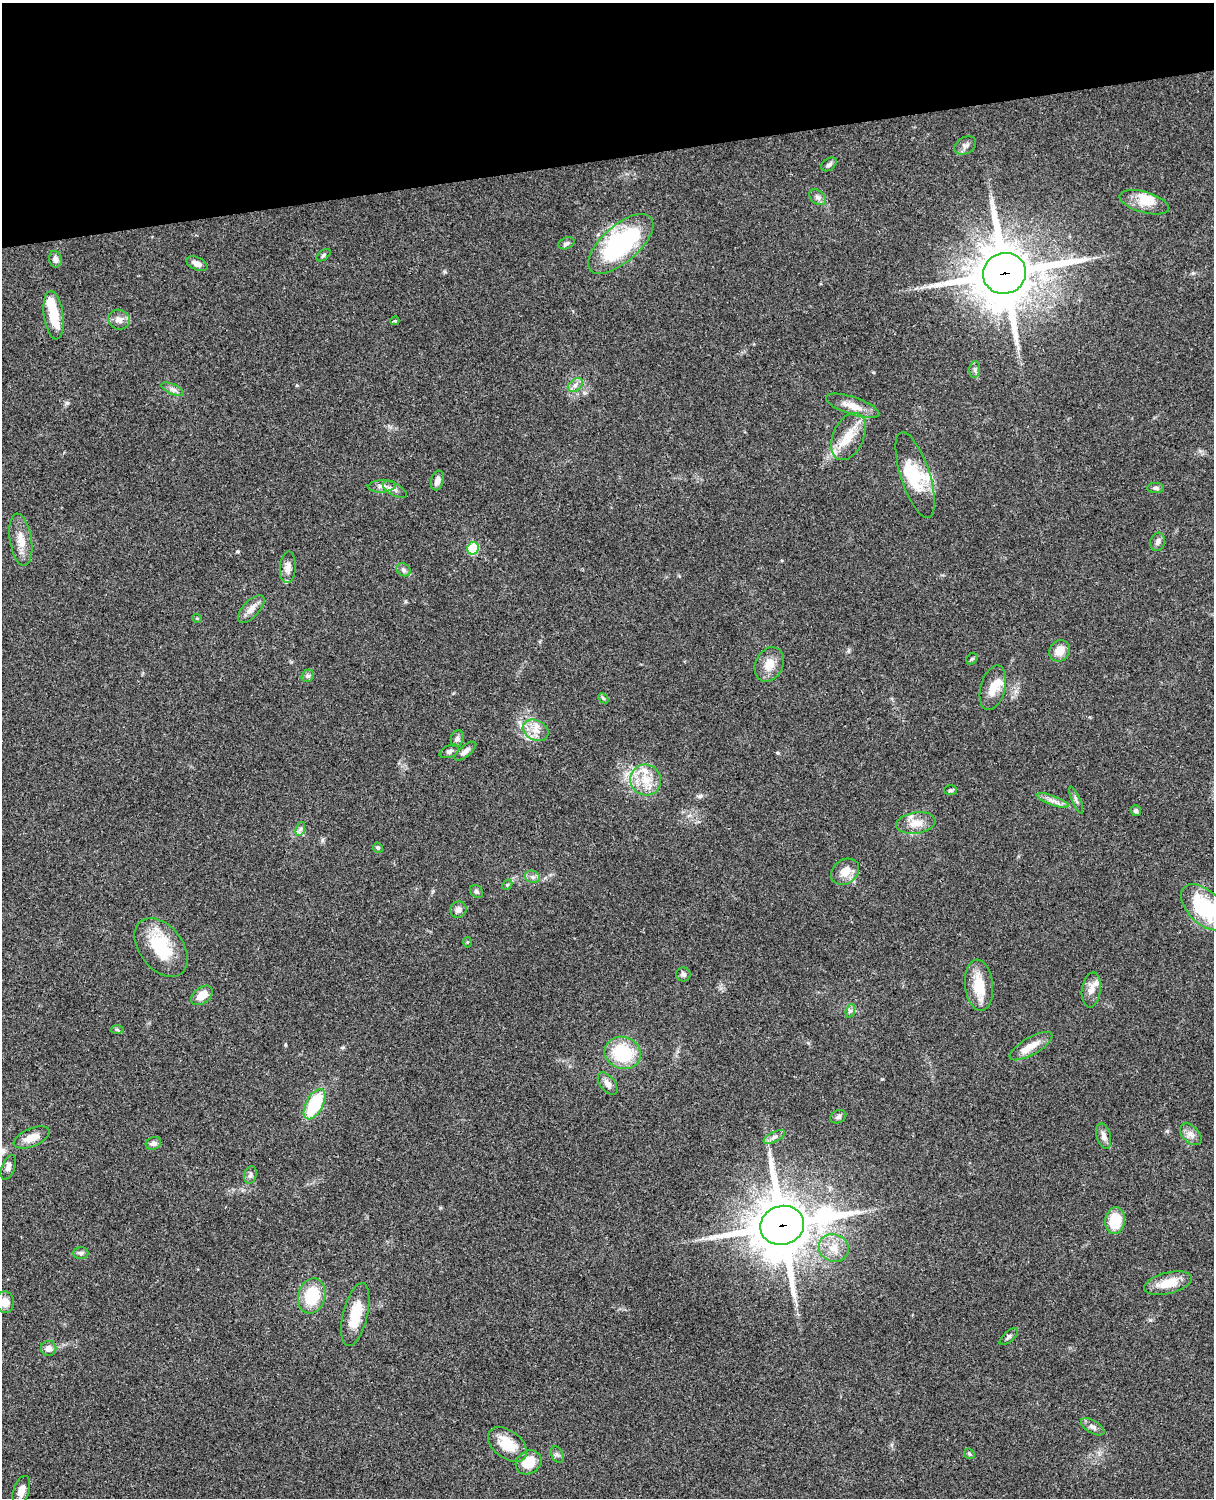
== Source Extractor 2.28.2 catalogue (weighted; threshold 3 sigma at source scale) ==
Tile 3 of 4 x 3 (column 3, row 1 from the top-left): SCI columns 2545-3756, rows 3268-4763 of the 5087 x 4927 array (HDU 1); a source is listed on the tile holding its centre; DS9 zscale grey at full resolution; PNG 1216 x 1500 px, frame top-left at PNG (2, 3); each listed source drawn as its Kron ellipse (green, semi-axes under 4 px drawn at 4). Shown black and unused: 10% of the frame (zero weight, under 3 of 4 exposures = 6% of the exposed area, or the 3 px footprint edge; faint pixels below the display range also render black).
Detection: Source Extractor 2.28.2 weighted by HDU 2 'WHT'; one run over the whole footprint, this tile lists its part. Background 0.0809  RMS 0.0058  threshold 0.0262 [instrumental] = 3 sigma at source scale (4.5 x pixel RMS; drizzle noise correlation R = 1.50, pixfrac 1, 0.05/0.05 arcsec/px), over >= 5 px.
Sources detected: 102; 2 inside a brighter object's white glare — neither listed nor drawn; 10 inside a brighter listed object's ellipse — not listed separately; the other 90 listed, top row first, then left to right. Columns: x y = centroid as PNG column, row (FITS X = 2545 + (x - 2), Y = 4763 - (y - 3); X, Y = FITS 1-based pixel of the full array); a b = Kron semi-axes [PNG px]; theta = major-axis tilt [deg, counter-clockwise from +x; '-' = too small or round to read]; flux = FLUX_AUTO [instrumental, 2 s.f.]
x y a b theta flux
965 146 11 8 30 2.6
829 164 8 5 38 1.6
818 197 9 6 -39 2.1
1144 202 25 10 -16 8.6
566 243 8 5 21 1.7
621 244 40 18 41 85
323 255 8 4 38 1.2
55 259 8 6 -79 2.8
197 264 11 6 -25 3.2
1005 273 21 20 - 3700
54 315 24 9 -82 17
119 320 11 10 - 4
395 321 4 3 - 0.61
975 369 8 5 85 1.5
575 385 8 5 38 2.2
173 389 12 5 -24 2.2
853 406 28 9 -18 8.3
848 437 25 15 66 13
915 475 45 14 -72 19
437 481 10 6 72 3
382 486 14 6 4 3
1156 488 8 5 0 1.5
395 489 13 6 -29 2.5
21 540 26 11 -81 8.4
1158 542 9 7 73 2.1
473 548 6 5 - 31
288 567 16 8 86 4.3
404 570 7 6 - 1.6
251 609 17 8 47 4.6
197 618 5 4 - 0.68
1059 651 11 10 - 6.7
972 659 6 5 - 0.91
769 664 18 13 64 8.1
308 676 7 5 43 1.2
993 688 23 12 75 8.7
603 698 6 4 -45 0.81
536 730 13 10 -25 5.9
457 739 8 6 75 1.7
449 751 10 6 22 1.8
465 751 13 5 39 2.8
646 780 16 15 - 11
950 790 6 5 - 0.92
1053 800 17 5 -20 3.4
1076 800 14 4 -67 1.7
1136 811 5 5 - 1.2
916 823 20 10 8 8.1
300 829 7 4 71 1.5
378 848 5 4 - 1
845 872 15 12 36 7.4
532 877 8 6 -20 1.9
507 885 5 4 - 0.77
476 891 7 5 -47 1.2
1204 907 28 16 -45 39
458 910 8 8 - 2.8
467 942 5 3 - 0.56
161 947 33 22 -52 28
683 974 7 7 - 1.6
979 985 26 14 -84 15
1091 990 17 9 83 5.3
202 995 12 8 36 7.4
850 1011 7 4 71 1.2
117 1030 6 4 -2 0.78
1031 1046 24 8 30 7.9
623 1053 18 16 -20 30
608 1084 13 7 -53 3.3
314 1104 17 8 61 35
838 1117 8 6 29 1.7
1191 1134 13 8 -45 3.3
1104 1136 13 7 -74 3.1
774 1137 12 5 25 2.2
32 1138 19 9 23 7.1
153 1143 8 6 18 2.2
8 1167 13 6 69 3
250 1175 9 6 75 1.6
1115 1221 13 10 84 19
782 1225 22 19 16 3900
834 1248 15 13 -28 8.1
81 1253 7 6 - 1.5
1168 1283 24 10 14 11
312 1296 18 13 76 23
5 1302 10 9 - 5.2
355 1315 32 12 76 15
1009 1336 11 5 42 1.4
49 1348 8 7 - 3.5
1093 1427 13 6 -30 2.5
507 1444 22 13 -37 14
969 1454 6 4 -44 0.83
557 1455 9 5 -62 1.5
528 1462 13 11 35 11
21 1491 15 8 71 5.8
Overlapping masked pixels (flux is a lower limit): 2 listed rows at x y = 1005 273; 782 1225
Isophote crosses this tile's border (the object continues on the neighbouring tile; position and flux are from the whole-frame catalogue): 1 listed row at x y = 1204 907
Unlisted compact peaks at least as high as the median listed source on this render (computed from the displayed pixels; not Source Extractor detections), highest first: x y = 238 551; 67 403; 322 840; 285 1045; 778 753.